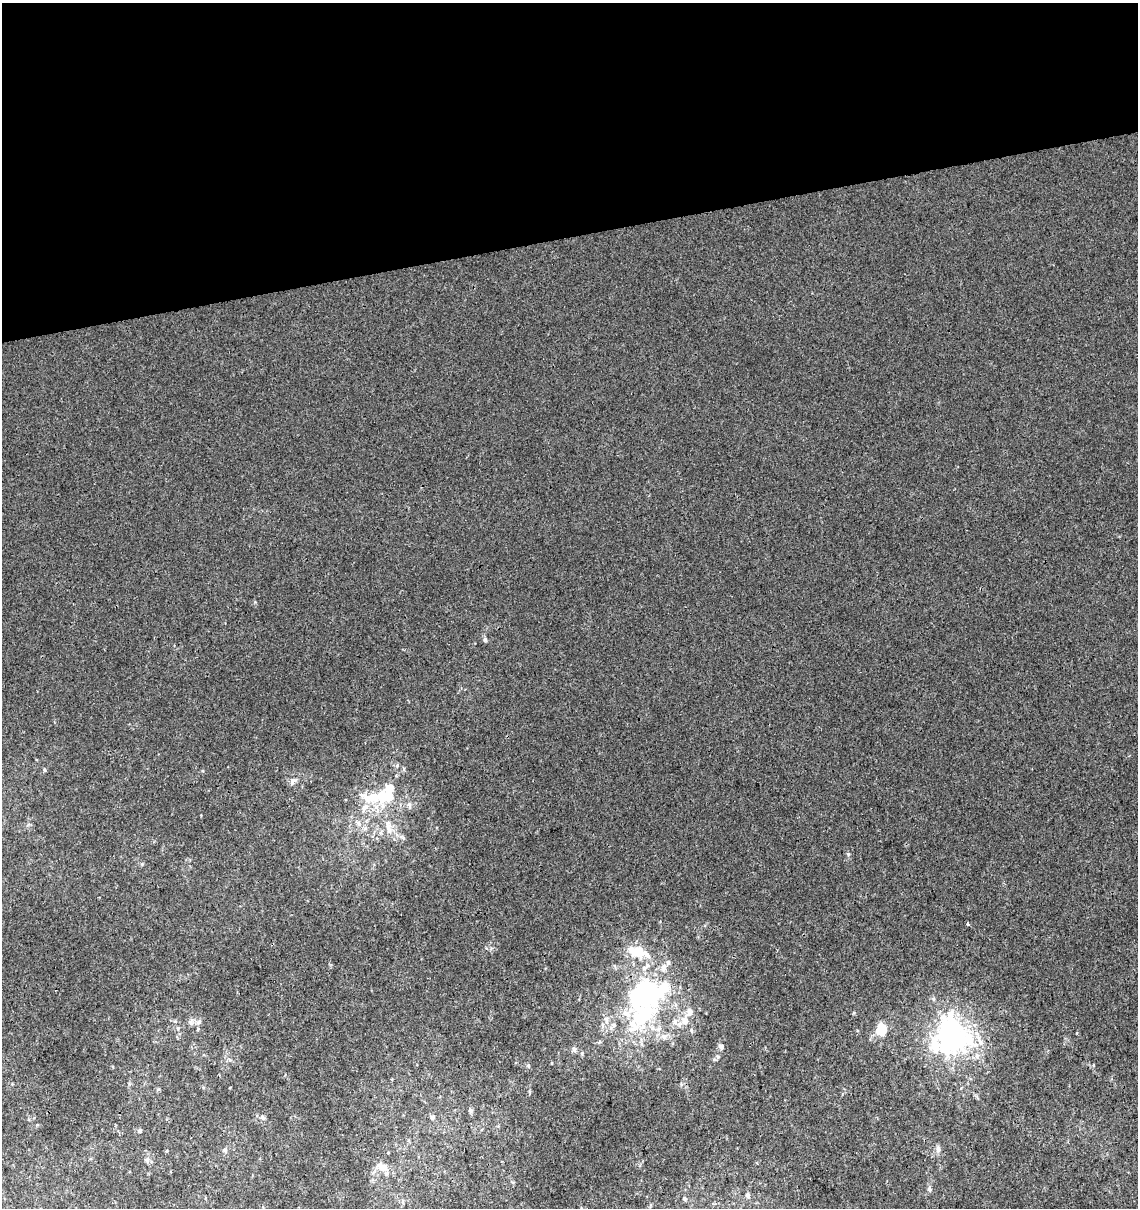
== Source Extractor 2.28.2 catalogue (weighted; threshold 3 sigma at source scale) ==
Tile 3 of 4 x 4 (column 3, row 1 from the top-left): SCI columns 2312-3447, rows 3677-4882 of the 4668 x 4938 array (HDU 1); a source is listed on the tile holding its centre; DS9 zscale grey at full resolution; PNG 1140 x 1210 px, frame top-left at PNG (2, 3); no overlay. Shown black and unused: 19% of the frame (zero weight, under 3 of 4 exposures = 5% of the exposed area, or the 3 px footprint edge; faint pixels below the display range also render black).
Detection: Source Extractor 2.28.2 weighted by HDU 2 'WHT'; one run over the whole footprint, this tile lists its part. Background 5.53e-05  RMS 0.0024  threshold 0.0108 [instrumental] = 3 sigma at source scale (4.5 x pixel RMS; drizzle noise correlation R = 1.50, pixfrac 1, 0.0396/0.0396 arcsec/px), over >= 5 px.
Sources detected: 52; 4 inside a brighter object's white glare — not listed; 12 inside a brighter listed object's ellipse — not listed separately; the other 36 listed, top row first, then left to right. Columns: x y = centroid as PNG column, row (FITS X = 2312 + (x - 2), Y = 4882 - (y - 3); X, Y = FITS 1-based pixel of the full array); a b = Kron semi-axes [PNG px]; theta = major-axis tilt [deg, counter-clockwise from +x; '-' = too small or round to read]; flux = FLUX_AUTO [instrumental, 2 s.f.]
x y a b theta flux
485 639 6 5 - 0.46
44 770 5 3 - 0.26
294 780 9 6 -9 0.77
382 796 20 17 -34 6.8
409 805 7 5 -44 0.6
364 807 14 7 59 1.5
358 823 7 5 -48 0.63
389 831 11 6 -63 1.3
968 924 4 3 - 0.4
640 953 19 14 -85 4.4
664 967 12 8 82 1.3
934 999 6 4 -71 0.34
642 1016 48 29 48 26
685 1021 12 10 -47 2.2
199 1022 8 4 45 0.52
191 1023 7 5 -45 0.55
602 1025 7 4 -72 0.43
178 1028 5 4 - 0.32
881 1030 12 10 80 4.3
664 1036 9 8 - 1.2
951 1037 30 25 -68 60
721 1047 7 5 -64 0.62
574 1049 7 5 -46 0.51
977 1056 8 6 -76 0.91
528 1065 5 4 - 0.3
470 1110 7 5 -73 0.5
262 1117 7 6 - 0.57
432 1117 7 6 - 0.5
140 1131 5 5 - 0.53
938 1149 9 6 -83 0.85
225 1150 5 5 - 0.47
147 1160 7 4 56 0.48
382 1167 14 10 -19 2.6
929 1189 7 6 - 0.57
747 1195 7 6 - 0.59
684 1198 5 5 - 0.47
Unlisted compact peaks at least as high as the median listed source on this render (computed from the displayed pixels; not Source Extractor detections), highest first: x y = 718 1057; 848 855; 255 602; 142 864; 37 1125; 854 1013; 129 1084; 202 771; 230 1060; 491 948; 201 815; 529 1091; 203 1088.